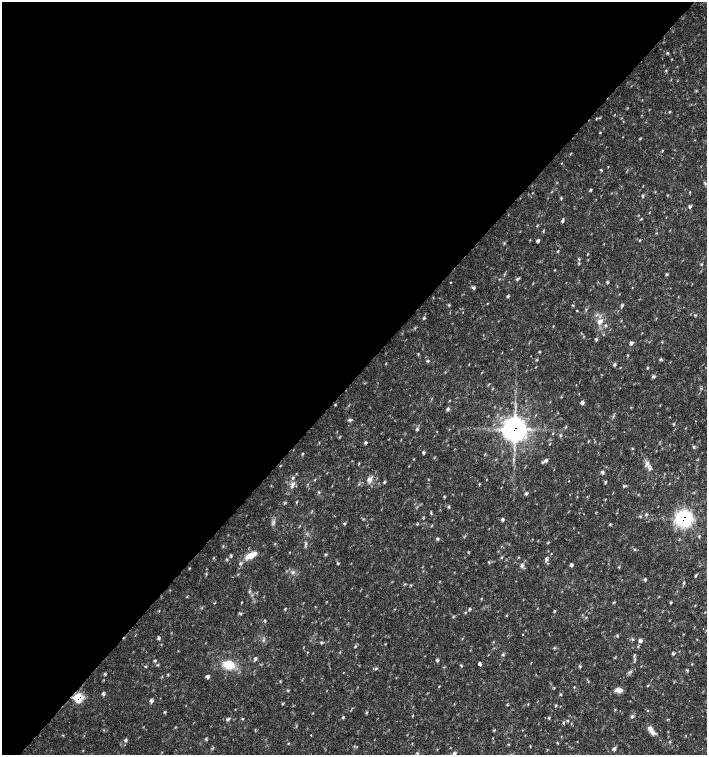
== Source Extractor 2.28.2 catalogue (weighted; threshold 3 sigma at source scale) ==
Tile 5 of 4 x 4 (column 1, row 2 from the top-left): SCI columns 226-1634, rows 3013-4517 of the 6023 x 6029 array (HDU 1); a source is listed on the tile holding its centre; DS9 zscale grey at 2 x 2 block average (1 PNG px = mean of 2 x 2 image px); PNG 709 x 757 px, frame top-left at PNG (2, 2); no overlay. Shown black and unused: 50% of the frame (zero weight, under 2 of 3 exposures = <1% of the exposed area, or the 3 px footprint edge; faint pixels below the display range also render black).
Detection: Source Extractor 2.28.2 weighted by HDU 2 'WHT'; one run over the whole footprint, this tile lists its part. Background 0.018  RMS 0.0031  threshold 0.0141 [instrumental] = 3 sigma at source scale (4.5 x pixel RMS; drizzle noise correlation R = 1.50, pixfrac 1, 0.0396/0.0396 arcsec/px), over >= 5 px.
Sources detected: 153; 1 cosmic-ray / hot-pixel residue — not listed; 3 inside a brighter listed object's ellipse — not listed separately; the other 149 listed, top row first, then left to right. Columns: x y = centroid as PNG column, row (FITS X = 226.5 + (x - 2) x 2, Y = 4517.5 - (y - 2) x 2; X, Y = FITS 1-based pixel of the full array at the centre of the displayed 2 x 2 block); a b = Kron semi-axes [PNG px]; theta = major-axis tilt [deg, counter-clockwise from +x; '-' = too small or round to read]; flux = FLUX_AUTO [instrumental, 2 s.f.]
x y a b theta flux
667 53 3 2 - 0.57
669 112 3 3 - 0.51
596 118 4 2 - 0.38
600 133 2 2 - 0.53
662 151 3 2 - 0.49
570 154 3 2 - 0.41
608 167 3 2 - 0.34
601 170 5 2 - 0.62
705 183 4 2 - 0.6
690 192 3 2 - 0.42
643 196 4 2 - 0.73
561 199 5 2 - 0.61
690 207 4 3 - 1.2
641 219 3 2 - 0.43
562 220 5 3 - 1.2
538 240 4 3 - 1.5
640 240 3 2 - 0.52
558 251 3 2 - 0.62
579 259 3 3 - 0.63
518 279 6 2 41 0.94
450 282 2 2 - 0.84
607 282 4 3 - 0.91
473 288 4 3 - 1.5
508 296 4 3 - 0.82
622 306 3 2 - 0.83
577 310 3 2 - 0.5
424 318 4 3 - 0.72
599 322 7 5 -89 3
605 325 4 3 - 0.82
553 326 3 2 - 0.38
596 339 4 3 - 0.77
662 342 3 2 - 0.44
631 343 4 4 - 1.4
418 354 4 2 - 0.46
531 356 2 2 - 0.43
428 361 4 2 - 0.71
615 365 4 3 - 0.82
647 368 4 2 - 0.66
653 377 5 3 - 1
700 388 4 2 - 0.7
582 403 5 3 - 1.5
447 409 5 4 - 1.3
350 420 5 4 - 1.2
696 421 2 2 - 0.28
417 429 4 3 - 0.9
515 429 9 9 - 320
552 434 3 2 - 0.4
366 442 5 2 - 0.82
693 446 4 2 - 0.68
632 448 3 2 - 0.48
424 452 3 3 - 1.1
302 454 3 2 - 0.59
546 460 5 4 - 1.3
359 463 3 2 - 0.46
647 463 7 3 -59 2.4
602 472 6 3 -38 1.3
296 474 3 2 - 0.34
486 479 3 2 - 0.36
370 480 9 7 52 4.4
569 481 2 2 - 1
605 481 3 2 - 0.58
384 482 3 2 - 0.66
479 484 3 2 - 0.61
292 485 9 4 67 2.6
319 492 3 3 - 0.64
526 493 3 3 - 1.5
449 507 3 2 - 0.67
431 513 4 3 - 0.77
646 514 4 3 - 0.76
502 519 5 3 - 1.2
684 519 7 7 - 110
610 524 3 2 - 0.63
432 525 3 2 - 0.43
464 537 3 2 - 0.61
438 539 4 2 - 0.78
548 542 3 3 - 0.59
305 544 4 2 - 0.82
635 549 4 2 - 0.67
468 552 4 2 - 0.52
251 555 14 6 27 8
518 557 3 2 - 0.52
214 558 3 2 - 0.52
227 559 3 3 - 0.67
546 559 5 4 - 1.6
489 562 3 2 - 0.48
521 565 5 5 - 1.6
571 565 4 3 - 1.3
619 567 3 2 - 0.51
293 572 3 3 - 1
695 576 4 3 - 0.71
645 580 4 3 - 0.91
684 583 4 3 - 0.8
249 591 6 2 67 0.62
187 597 3 2 - 0.42
671 602 4 3 - 0.64
241 603 4 2 - 0.41
285 608 4 2 - 0.63
470 609 5 2 - 0.85
159 611 3 2 - 0.39
555 611 3 3 - 0.74
265 621 4 2 - 0.63
523 635 2 2 - 1.7
158 638 5 3 - 1.1
462 639 3 2 - 0.32
640 641 5 4 - 1.8
321 643 4 2 - 0.85
355 646 4 3 - 0.78
554 648 3 3 - 0.63
673 654 4 3 - 0.82
503 655 3 2 - 0.7
255 659 6 3 58 1.2
156 660 3 2 - 0.46
437 660 5 3 - 0.95
480 664 5 3 - 1.3
229 665 12 9 -13 13
461 666 4 3 - 0.63
145 667 3 2 - 0.55
444 667 3 2 - 0.4
376 668 3 3 - 0.66
105 674 4 3 - 0.76
162 676 3 2 - 0.38
208 676 4 3 - 1.8
280 681 3 2 - 0.48
648 685 3 2 - 0.49
439 686 4 2 - 0.41
574 687 3 2 - 0.48
618 690 8 5 -9 4.4
103 694 5 3 - 1.3
78 698 6 5 - 19
151 701 6 4 -48 1.8
282 704 3 2 - 0.51
556 705 3 2 - 0.56
367 712 3 3 - 0.61
343 717 4 3 - 0.75
632 717 4 3 - 1.4
549 718 3 2 - 0.6
228 719 6 3 16 1.4
242 719 3 2 - 0.51
568 721 3 2 - 0.47
563 723 3 3 - 0.59
651 730 15 5 -55 4.3
311 735 2 2 - 0.65
206 739 5 2 - 0.72
125 740 5 3 - 1.2
288 743 3 2 - 0.43
557 743 4 2 - 0.43
614 749 5 3 - 1.3
417 753 3 3 - 0.7
454 754 6 4 -56 1.4
Overlapping masked pixels (flux is a lower limit): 3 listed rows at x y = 515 429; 684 519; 78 698
Isophote crosses this tile's border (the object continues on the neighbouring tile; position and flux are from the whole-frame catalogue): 1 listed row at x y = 454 754
Diffuse or blended objects may show on this block-average render without a row.